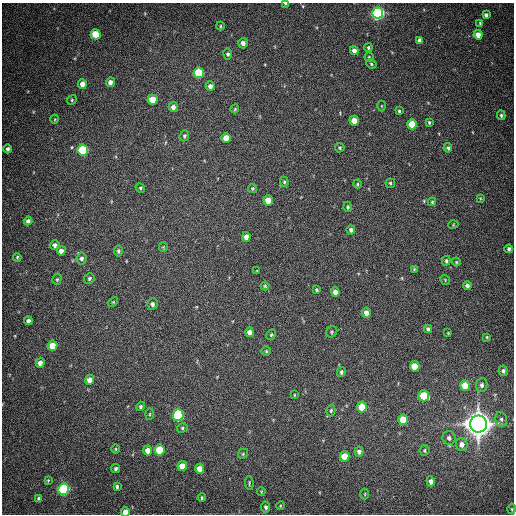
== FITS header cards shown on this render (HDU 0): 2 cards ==
NAXIS1  =                  512
NAXIS2  =                  512

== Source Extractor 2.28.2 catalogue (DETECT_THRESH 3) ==
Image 512 x 512 px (HDU 0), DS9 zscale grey, 1 PNG px = 1 image px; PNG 516 x 516 px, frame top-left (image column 1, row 512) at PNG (2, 3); each listed source drawn as its Kron ellipse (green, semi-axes under 4 px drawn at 4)
Background 521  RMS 15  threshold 44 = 3 sigma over >= 5 px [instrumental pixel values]
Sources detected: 121; all 121 listed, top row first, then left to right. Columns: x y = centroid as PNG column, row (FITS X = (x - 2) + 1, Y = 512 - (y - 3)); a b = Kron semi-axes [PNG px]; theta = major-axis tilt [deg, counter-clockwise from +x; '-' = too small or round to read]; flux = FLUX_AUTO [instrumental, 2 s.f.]
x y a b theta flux
285 4 3 2 - 1.1e+03
378 13 5 5 - 2.7e+05
486 15 4 4 - 2.7e+03
480 23 4 4 - 1.2e+03
220 26 4 4 - 1.1e+03
96 34 5 5 - 2.9e+04
478 35 5 4 - 1.0e+04
420 40 4 4 - 5.0e+03
243 43 5 5 - 4.7e+03
368 48 4 3 - 1.2e+03
354 51 4 4 - 5.3e+03
228 54 5 4 - 2.0e+03
369 57 4 4 - 1.1e+03
371 64 5 4 - 1.5e+03
199 73 5 5 - 5.3e+04
110 82 5 4 - 4.9e+03
82 84 5 4 - 9.1e+03
210 86 5 4 - 4.6e+03
72 100 5 4 - 1.4e+03
152 100 5 5 - 2.1e+04
381 106 5 3 - 8.8e+02
173 107 5 4 - 4.3e+03
235 109 4 3 - 1.0e+03
399 111 4 3 - 1.4e+03
501 115 5 3 - 1.4e+03
55 119 4 3 - 8.3e+02
354 121 5 4 - 1.6e+04
429 122 3 3 - 1.4e+03
412 124 5 5 - 2.6e+04
184 136 6 4 66 1.6e+03
226 138 5 4 - 1.2e+04
340 148 4 4 - 1.4e+03
448 148 5 4 - 2.2e+03
8 149 4 4 - 2.4e+03
83 150 5 5 - 7.5e+04
284 182 5 4 - 1.3e+03
390 183 5 4 - 1.6e+03
357 184 4 4 - 1.1e+03
140 188 5 4 - 1.2e+03
253 188 4 4 - 1.2e+03
480 198 4 3 - 9.0e+02
268 200 5 4 - 1.2e+04
432 202 4 4 - 1.1e+03
348 207 5 4 - 1.5e+03
28 221 4 4 - 3.4e+03
453 225 5 3 - 7.8e+02
351 230 4 4 - 2.7e+03
246 237 5 4 - 5.0e+03
55 245 5 4 - 2.8e+03
163 247 4 4 - 9.3e+02
509 249 4 3 - 2.3e+03
61 251 4 4 - 5.9e+03
118 251 5 4 - 1.7e+03
17 257 4 3 - 1.1e+03
82 259 6 5 - 2.6e+03
446 261 5 4 - 2.0e+03
456 262 4 4 - 1.1e+03
414 269 3 3 - 9.5e+02
257 271 3 3 - 9.3e+02
89 278 5 5 - 1.8e+03
57 279 6 4 72 1.5e+03
445 280 5 3 - 8.8e+02
265 286 4 4 - 1.2e+03
467 286 4 4 - 3.2e+03
317 290 3 3 - 1.4e+03
335 292 5 4 - 5.8e+03
113 302 6 3 44 1.1e+03
152 304 6 5 - 2.8e+03
366 313 5 4 - 7.4e+03
28 321 4 4 - 4.1e+03
428 329 4 3 - 2.5e+03
250 332 5 4 - 6.2e+03
332 332 6 5 - 1.5e+03
448 333 4 3 - 8.0e+02
271 335 5 4 - 1.4e+03
487 337 3 3 - 9.9e+02
52 346 5 5 - 1.8e+04
266 351 5 4 - 1.2e+03
40 363 5 4 - 5.2e+03
415 366 5 5 - 2.2e+04
503 371 5 4 - 2.3e+03
341 372 5 4 - 2.0e+03
89 380 5 4 - 7.3e+03
482 385 7 5 81 3.2e+03
465 386 5 4 - 2.0e+04
294 395 3 2 - 8.2e+02
424 396 5 5 - 3.4e+04
141 406 5 4 - 1.9e+03
362 407 5 5 - 2.8e+04
331 410 6 4 74 1.5e+03
150 414 5 3 - 1.0e+03
178 415 6 5 - 1.0e+05
501 419 7 5 -76 3.0e+03
403 420 5 5 - 2.4e+04
479 424 8 8 - 1.6e+06
182 428 5 4 - 1.5e+03
449 438 7 6 - 3.9e+03
462 444 6 6 - 6.6e+03
116 449 5 3 - 9.6e+02
148 450 5 4 - 8.7e+03
159 450 5 5 - 3.2e+04
425 450 5 5 - 1.5e+03
359 452 5 4 - 3.9e+03
243 454 5 4 - 1.2e+03
345 456 5 5 - 1.8e+04
182 466 5 4 - 1.6e+04
116 468 5 4 - 1.9e+03
199 469 5 4 - 1.1e+04
48 480 4 3 - 9.8e+02
431 481 5 4 - 5.4e+03
249 483 7 3 -85 1.3e+03
117 486 4 3 - 1.8e+03
63 489 6 5 - 2.0e+05
261 491 4 3 - 9.2e+02
365 494 5 3 - 9.6e+02
39 498 4 3 - 1.5e+03
202 498 4 3 - 1.3e+03
280 506 4 3 - 8.9e+02
266 507 5 4 - 2.6e+03
512 509 5 3 - 1.0e+03
125 512 4 4 - 8.8e+03
At the frame edge (FLAGS 8, measured only in part): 2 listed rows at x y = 285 4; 125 512